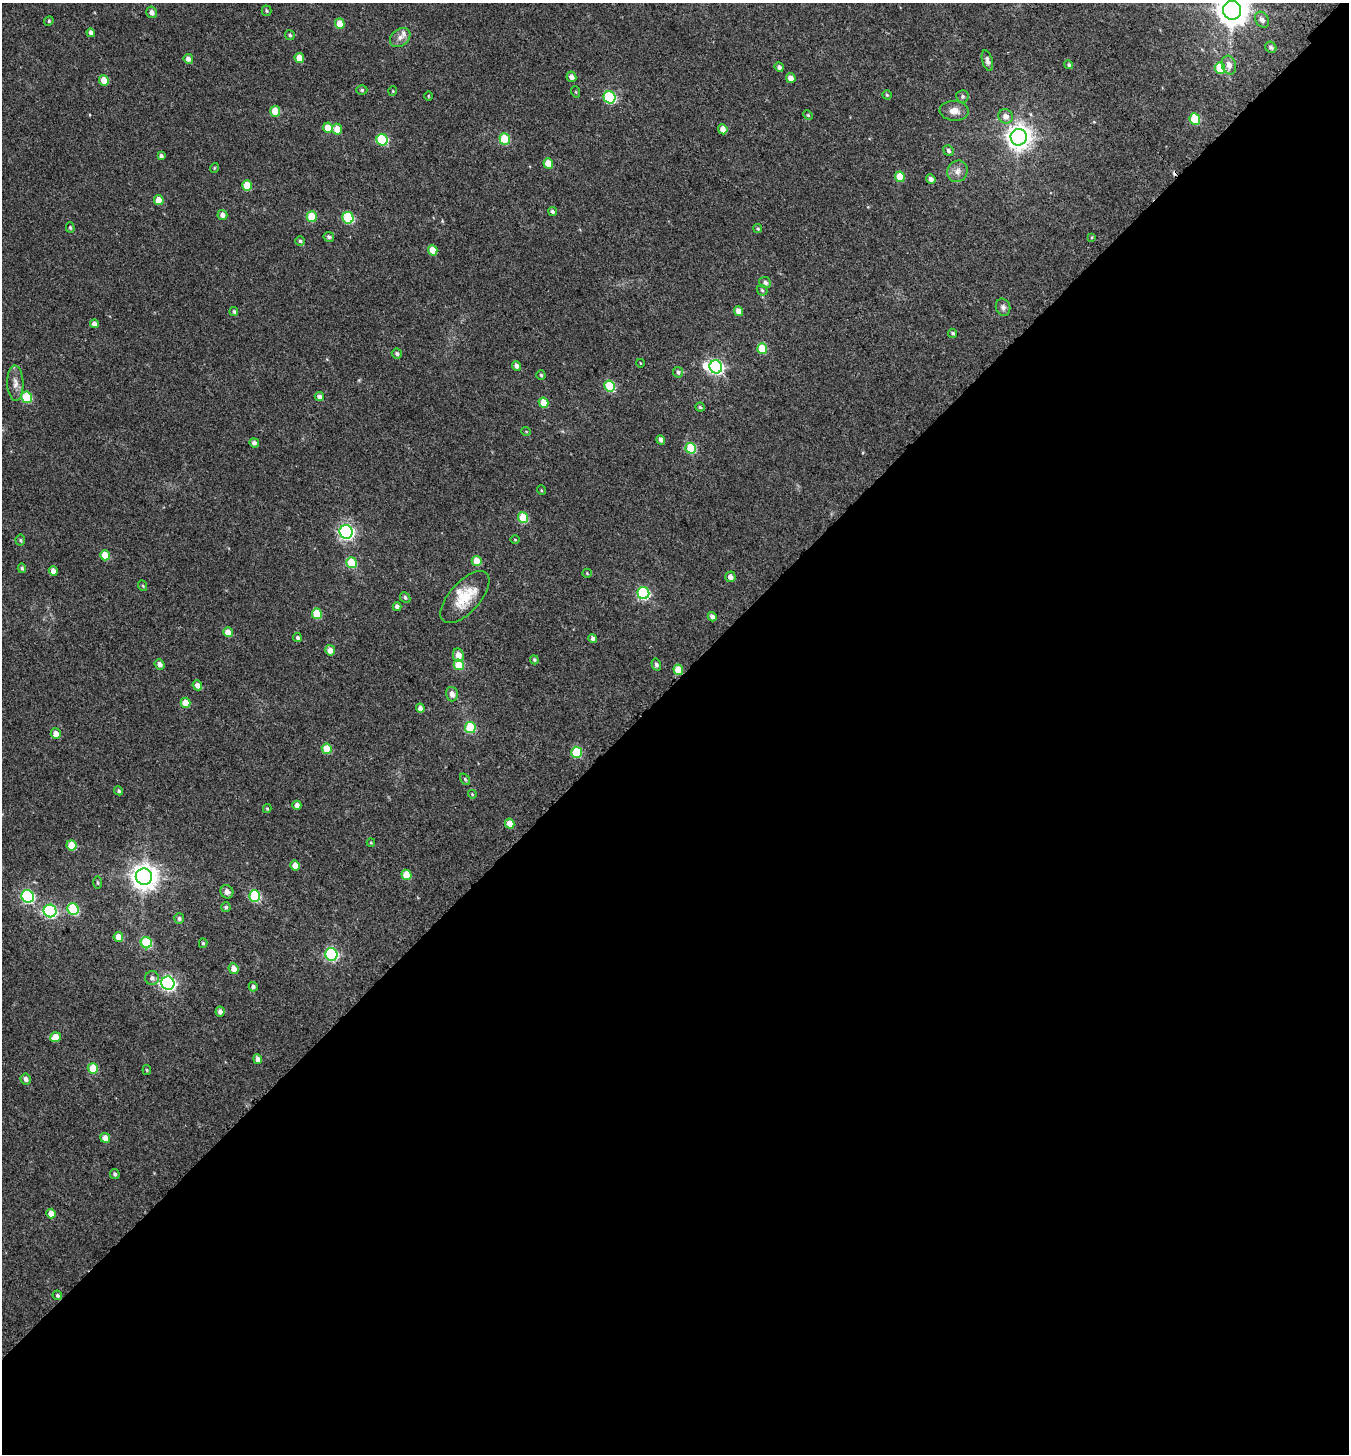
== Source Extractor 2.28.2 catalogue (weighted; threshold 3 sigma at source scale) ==
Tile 4 of 2 x 2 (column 2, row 2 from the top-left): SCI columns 1579-2925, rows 163-1614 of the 3252 x 3260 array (HDU 1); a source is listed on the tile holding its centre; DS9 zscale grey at full resolution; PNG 1351 x 1456 px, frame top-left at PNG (2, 3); each listed source drawn as its Kron ellipse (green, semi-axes under 4 px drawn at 4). Shown black and unused: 53% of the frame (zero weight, under 3 of 4 exposures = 17% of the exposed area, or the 3 px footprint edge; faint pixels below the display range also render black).
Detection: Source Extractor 2.28.2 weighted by HDU 2 'WHT'; one run over the whole footprint, this tile lists its part. Background 0.0293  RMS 0.0053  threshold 0.0238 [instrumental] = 3 sigma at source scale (4.5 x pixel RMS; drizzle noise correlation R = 1.50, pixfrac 1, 0.0396/0.0396 arcsec/px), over >= 5 px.
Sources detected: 159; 1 inside a brighter object's white glare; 1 cosmic-ray / hot-pixel residue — neither listed nor drawn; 2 inside a brighter listed object's ellipse — not listed separately; the other 155 listed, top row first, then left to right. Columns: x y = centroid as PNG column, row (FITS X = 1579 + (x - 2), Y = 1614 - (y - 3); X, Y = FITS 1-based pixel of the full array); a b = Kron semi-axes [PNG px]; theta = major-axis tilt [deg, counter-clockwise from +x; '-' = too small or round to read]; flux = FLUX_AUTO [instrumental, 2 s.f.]
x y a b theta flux
1232 10 9 9 - 890
267 11 5 5 - 0.75
152 12 6 5 - 2.4
1262 20 8 6 -59 2.5
49 21 5 4 - 0.6
340 24 5 4 - 7.4
91 33 4 4 - 1.9
290 35 5 5 - 0.92
400 37 11 8 40 2.8
1271 47 6 5 - 1.5
299 58 5 4 - 6.9
188 59 5 4 - 2.6
987 61 11 5 -74 1.8
1069 65 5 4 - 0.94
1229 65 9 7 -74 3.3
779 67 5 4 - 1.6
1220 68 6 5 - 17
571 77 5 4 - 2.2
791 78 5 5 - 3.5
104 80 5 5 - 6.7
362 90 5 4 - 0.8
393 91 5 3 - 0.41
576 92 6 3 -71 0.44
887 95 4 4 - 0.66
428 96 5 3 - 0.44
962 96 6 6 - 1.2
609 97 6 5 - 48
275 111 5 5 - 12
954 111 14 10 -3 4.1
808 115 5 4 - 0.62
1006 116 7 7 - 3.2
1195 119 6 5 - 22
328 128 5 4 - 7.9
337 129 5 5 - 5.1
723 129 5 4 - 4
1019 137 8 8 - 470
505 139 6 5 - 21
382 140 6 5 - 33
948 151 5 5 - 1.2
161 156 4 4 - 1.4
548 163 5 4 - 8.8
214 168 5 3 - 0.45
957 171 11 10 - 3.3
900 177 5 5 - 9.7
931 179 5 4 - 2.6
247 185 5 5 - 10
159 200 5 4 - 5.9
552 212 5 4 - 1.1
222 215 5 4 - 2.5
312 217 5 5 - 18
348 218 6 5 - 32
70 227 5 4 - 0.71
758 229 4 4 - 0.74
329 237 5 5 - 1.3
1092 237 4 3 - 0.42
300 241 4 4 - 0.85
433 250 5 4 - 7.9
765 283 6 5 - 1.5
762 290 6 4 -45 0.76
1003 307 9 7 -73 1.7
234 311 4 4 - 1
738 311 5 4 - 4.4
94 324 4 4 - 2.8
953 333 5 4 - 0.99
762 349 5 5 - 14
397 354 5 5 - 1.2
640 363 4 2 - 0.28
517 366 5 4 - 2.4
716 367 7 6 - 100
678 372 5 5 - 1.1
541 375 4 4 - 0.77
15 383 18 8 -88 3.8
610 386 6 5 - 27
27 397 6 5 - 22
319 397 5 4 - 1.8
544 403 5 4 - 7.6
700 407 4 4 - 0.74
526 431 5 3 - 0.41
661 440 5 4 - 1.6
254 443 5 4 - 1.8
691 448 5 5 - 24
541 490 5 3 - 0.42
523 517 5 5 - 18
346 532 7 6 - 120
20 540 5 5 - 0.71
515 540 4 3 - 0.38
105 555 5 5 - 8.9
477 561 5 4 - 8.3
351 563 5 5 - 17
22 568 5 4 - 0.75
53 571 5 4 - 2.6
587 573 4 4 - 0.53
730 577 5 5 - 2.6
143 586 5 3 - 0.47
643 593 6 6 - 56
405 597 6 4 -45 1.1
465 597 32 15 48 14
397 607 4 4 - 2
317 614 5 5 - 15
712 617 5 4 - 1.9
228 632 5 4 - 4.7
297 638 4 4 - 1.2
593 638 4 3 - 1.7
330 650 5 5 - 3.9
458 655 7 5 -80 4.5
534 660 4 3 - 0.73
160 664 5 4 - 2.4
459 665 5 5 - 15
656 665 6 4 -75 1.4
678 670 5 4 - 8.6
197 685 5 4 - 2.9
452 694 7 6 - 2.9
185 703 5 4 - 7.1
420 708 5 4 - 2.2
470 727 5 5 - 24
56 734 5 5 - 4.2
327 749 5 5 - 11
576 752 5 5 - 24
465 779 6 4 -55 0.75
119 791 5 4 - 0.81
472 794 4 3 - 0.46
297 805 4 4 - 2.5
267 808 4 4 - 0.56
510 824 5 4 - 6.2
371 843 4 4 - 0.52
72 845 5 5 - 11
295 866 5 4 - 4.3
406 875 5 5 - 8.8
144 877 8 8 - 500
98 883 6 3 -89 0.64
227 892 7 6 - 2
28 896 6 6 - 67
255 896 6 5 - 37
226 907 5 4 - 1.1
73 909 6 5 - 42
50 911 6 6 - 76
179 918 5 5 - 1.1
118 937 5 4 - 5.6
146 943 6 5 - 31
203 943 5 4 - 0.75
331 954 6 6 - 67
234 969 5 5 - 4.4
152 978 7 7 - 1.9
168 983 7 6 - 120
253 987 5 4 - 1.3
220 1012 5 4 - 2.2
55 1037 5 5 - 6.3
258 1059 5 4 - 3.1
93 1068 5 5 - 16
147 1070 5 4 - 0.62
26 1079 5 5 - 1.8
105 1138 5 4 - 4.4
115 1174 5 4 - 1.2
51 1213 5 4 - 4.6
57 1295 5 4 - 0.94
Overlapping masked pixels (flux is a lower limit): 2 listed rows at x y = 762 349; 678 670
Isophote crosses this tile's border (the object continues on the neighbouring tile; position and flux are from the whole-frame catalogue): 1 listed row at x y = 1232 10